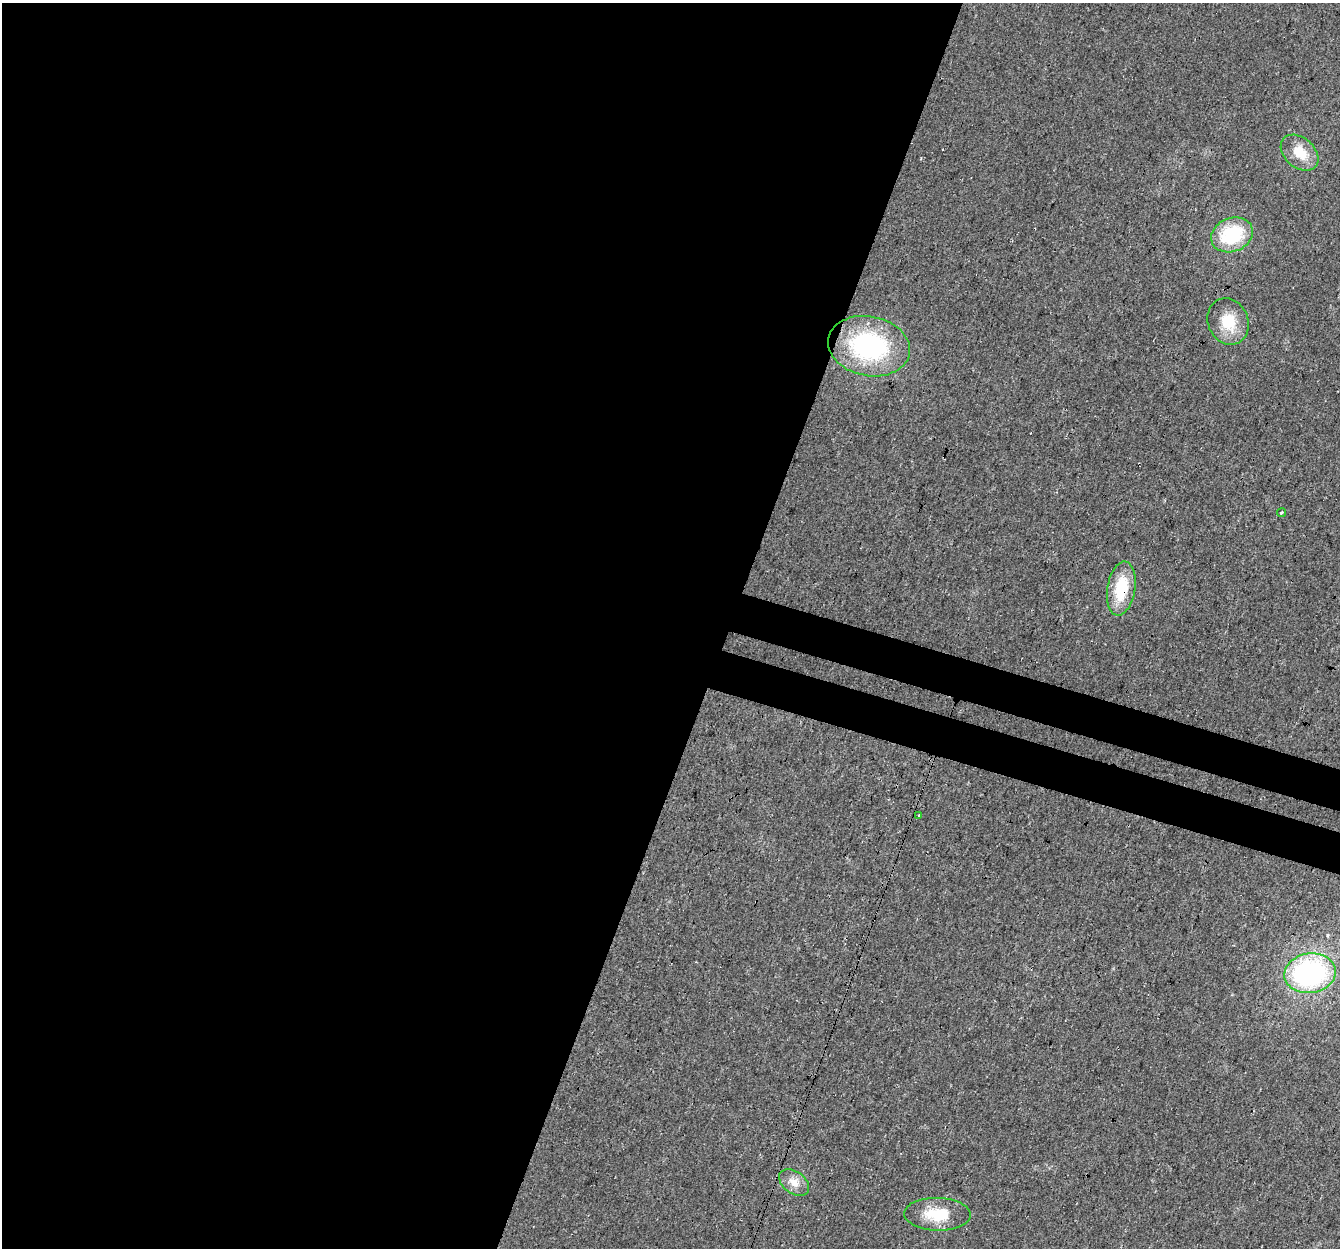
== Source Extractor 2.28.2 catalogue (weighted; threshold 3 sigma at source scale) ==
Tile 5 of 4 x 4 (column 1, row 2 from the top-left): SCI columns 22-1359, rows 2767-4012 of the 5404 x 5593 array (HDU 1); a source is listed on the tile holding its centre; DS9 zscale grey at full resolution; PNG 1342 x 1250 px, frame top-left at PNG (2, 3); each listed source drawn as its Kron ellipse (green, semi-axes under 4 px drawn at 4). Shown black and unused: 58% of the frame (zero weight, under 3 of 4 exposures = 5% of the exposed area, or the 3 px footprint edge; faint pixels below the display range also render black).
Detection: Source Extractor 2.28.2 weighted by HDU 2 'WHT'; one run over the whole footprint, this tile lists its part. Background 0.0231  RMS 0.0069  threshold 0.0312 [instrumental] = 3 sigma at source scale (4.5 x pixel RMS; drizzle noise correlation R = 1.50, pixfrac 1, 0.0396/0.0396 arcsec/px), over >= 5 px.
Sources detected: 10; all 10 listed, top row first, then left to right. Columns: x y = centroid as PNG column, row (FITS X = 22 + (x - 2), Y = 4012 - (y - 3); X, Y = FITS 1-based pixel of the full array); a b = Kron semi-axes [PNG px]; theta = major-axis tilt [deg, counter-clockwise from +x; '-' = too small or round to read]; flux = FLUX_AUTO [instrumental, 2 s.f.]
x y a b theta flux
1300 153 21 15 -41 16
1232 235 21 16 21 42
1228 321 24 20 -67 21
869 346 41 29 -11 95
1282 513 4 3 - 1.4
1121 589 27 14 81 28
919 815 2 2 - 0.49
1310 973 26 20 7 140
794 1182 17 11 -37 8
937 1214 33 16 -2 25
Overlapping masked pixels (flux is a lower limit): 1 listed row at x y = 1121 589